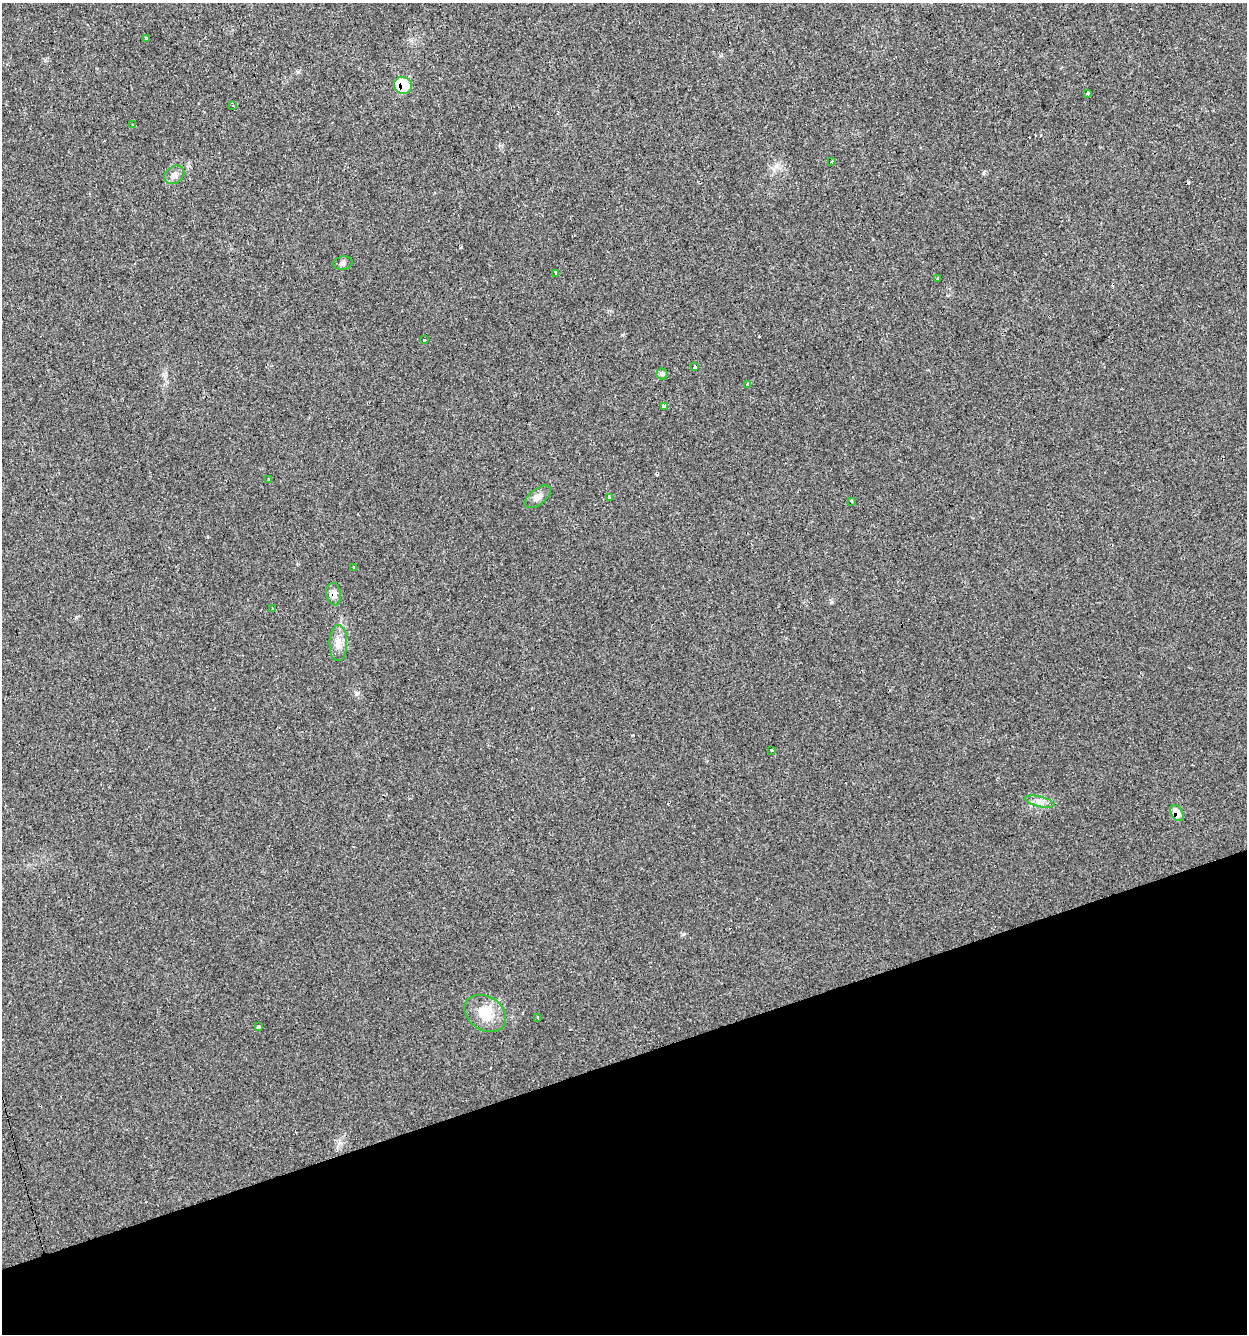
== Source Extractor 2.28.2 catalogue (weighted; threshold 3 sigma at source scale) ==
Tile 14 of 4 x 4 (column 2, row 4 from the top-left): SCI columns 1354-2598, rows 1-1332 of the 5146 x 5327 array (HDU 1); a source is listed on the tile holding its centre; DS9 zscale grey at full resolution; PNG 1249 x 1336 px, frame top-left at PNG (2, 3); each listed source drawn as its Kron ellipse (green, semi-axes under 4 px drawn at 4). Shown black and unused: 21% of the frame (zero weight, under 2 of 3 exposures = <1% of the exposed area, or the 3 px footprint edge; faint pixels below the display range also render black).
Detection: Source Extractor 2.28.2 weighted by HDU 2 'WHT'; one run over the whole footprint, this tile lists its part. Background 0.029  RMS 0.0059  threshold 0.0263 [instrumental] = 3 sigma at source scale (4.5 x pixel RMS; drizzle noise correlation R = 1.50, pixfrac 1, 0.0396/0.0396 arcsec/px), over >= 5 px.
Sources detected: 39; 10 cosmic-ray / hot-pixel residue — neither listed nor drawn; the other 29 listed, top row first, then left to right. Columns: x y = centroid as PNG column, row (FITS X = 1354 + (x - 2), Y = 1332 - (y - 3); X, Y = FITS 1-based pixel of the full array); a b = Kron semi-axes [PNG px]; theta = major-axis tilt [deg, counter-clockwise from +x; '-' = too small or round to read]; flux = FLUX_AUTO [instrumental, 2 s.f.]
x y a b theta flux
147 38 3 3 - 2.8
403 85 9 8 - 23
1088 93 3 3 - 5
233 105 3 3 - 0.48
133 125 3 3 - 0.82
832 162 3 3 - 1.4
174 175 11 8 33 2.9
343 263 9 6 8 1.7
555 273 4 3 - 4.9
938 278 3 2 - 0.52
424 340 3 3 - 2.8
694 367 3 3 - 4.2
662 374 5 5 - 1.1
748 385 3 3 - 2.9
664 406 4 3 - 2.8
269 479 3 3 - 1.4
538 497 15 8 38 3.5
609 498 3 3 - 1.2
851 501 3 3 - 1.7
353 567 3 2 - 0.55
334 594 11 7 -80 3.3
272 608 4 2 - 0.37
338 643 18 9 89 5.7
771 750 3 3 - 11
1040 802 15 5 -13 3.1
1177 813 9 6 -60 7.1
485 1013 22 17 -33 13
538 1017 3 2 - 0.72
258 1027 3 3 - 4
Overlapping masked pixels (flux is a lower limit): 3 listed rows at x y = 403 85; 334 594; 1177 813
Unlisted compact peaks at least as high as the median listed source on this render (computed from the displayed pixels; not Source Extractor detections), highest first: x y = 357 694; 298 72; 683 934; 832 602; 983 173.